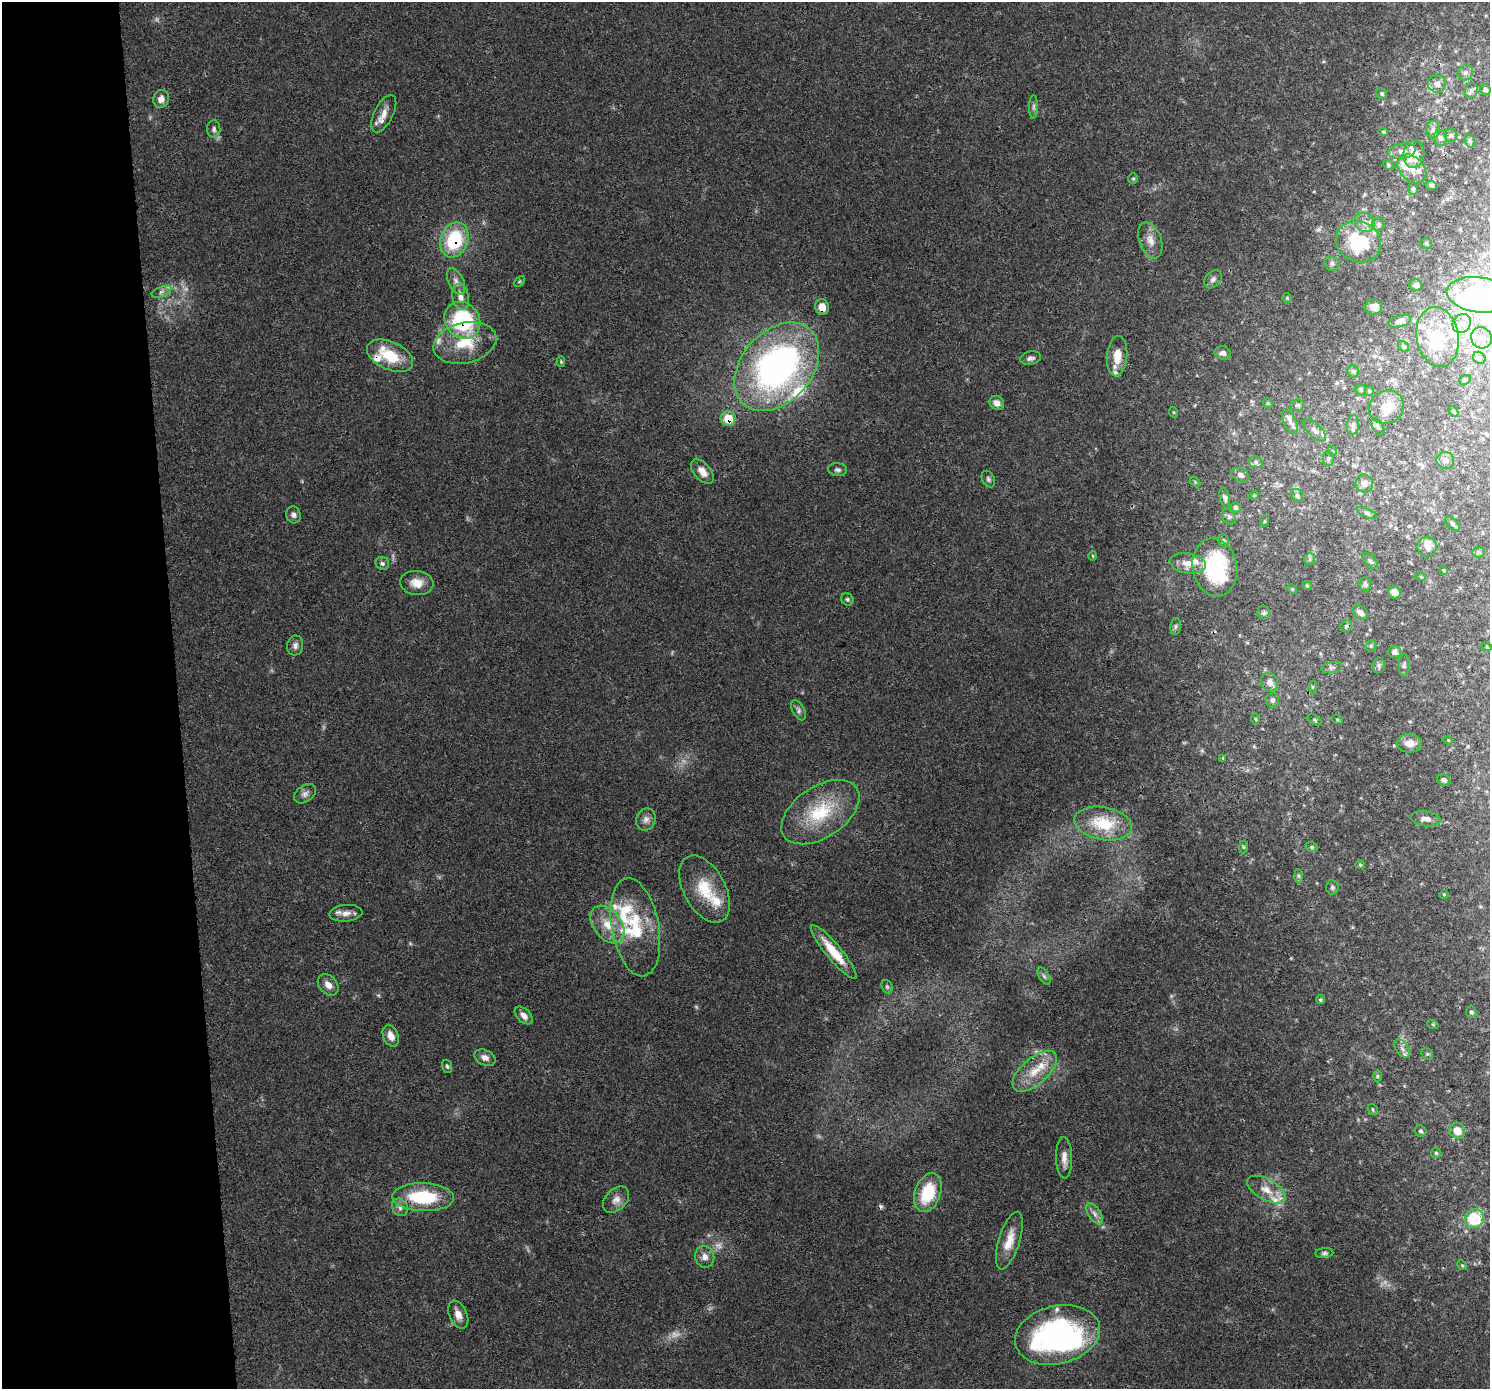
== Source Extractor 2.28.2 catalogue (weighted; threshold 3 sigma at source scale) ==
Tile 4 of 3 x 3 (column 1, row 2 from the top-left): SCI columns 1-1488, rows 1428-2814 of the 4464 x 4205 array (HDU 1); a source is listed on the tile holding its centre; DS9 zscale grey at full resolution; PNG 1492 x 1391 px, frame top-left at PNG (2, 2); each listed source drawn as its Kron ellipse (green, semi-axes under 4 px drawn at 4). Shown black and unused: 12% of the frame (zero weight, under 3 of 4 exposures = <1% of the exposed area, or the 3 px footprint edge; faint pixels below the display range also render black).
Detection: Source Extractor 2.28.2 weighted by HDU 2 'WHT'; one run over the whole footprint, this tile lists its part. Background 0.0497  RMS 0.0039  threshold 0.0177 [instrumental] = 3 sigma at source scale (4.5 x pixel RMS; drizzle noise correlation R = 1.50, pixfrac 1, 0.0396/0.0396 arcsec/px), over >= 5 px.
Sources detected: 211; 7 too faint to see at this stretch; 4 inside a brighter object's white glare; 1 cosmic-ray / hot-pixel residue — neither listed nor drawn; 26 inside a brighter listed object's ellipse — not listed separately; the other 173 listed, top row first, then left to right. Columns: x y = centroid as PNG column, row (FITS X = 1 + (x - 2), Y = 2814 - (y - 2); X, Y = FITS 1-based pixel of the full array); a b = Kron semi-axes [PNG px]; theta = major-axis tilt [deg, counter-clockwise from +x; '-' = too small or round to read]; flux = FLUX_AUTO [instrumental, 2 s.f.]
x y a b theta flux
1465 73 8 7 - 1.3
1437 84 9 8 - 2.6
1485 89 5 5 - 1
1471 90 7 6 - 1.3
1382 94 6 5 - 0.67
161 99 9 8 - 2.6
1034 107 12 4 90 1
384 114 20 9 63 4.1
214 129 8 6 -86 1.3
1433 130 8 6 88 1.4
1383 132 5 4 - 0.59
1451 136 6 6 - 0.92
1440 138 8 6 -72 1.4
1470 141 6 5 - 0.78
1402 151 14 7 10 2.9
1414 154 14 10 81 8.2
1388 165 5 4 - 0.57
1412 169 17 11 -46 4.5
1133 178 5 5 - 0.58
1431 185 5 5 - 0.84
1413 189 6 5 - 0.73
1365 222 10 9 - 2.8
1379 224 6 6 - 1
454 240 18 13 69 25
1150 240 19 11 -71 4.1
1358 242 23 20 -24 27
1426 243 5 5 - 0.72
1332 263 7 7 - 1.2
1213 279 10 7 48 1.4
456 281 14 7 -64 2.3
519 281 6 4 44 0.47
1416 285 6 6 - 1.5
161 292 10 5 22 1.4
1478 295 32 17 -8 28
461 297 13 8 -78 3
1287 298 5 5 - 0.46
822 307 8 7 - 4.1
1374 307 8 7 - 2.6
462 320 19 17 -50 37
1400 321 11 6 16 1.9
1462 323 10 8 52 3
1438 337 30 21 -80 19
1482 338 11 10 - 3.8
465 343 32 20 13 15
1403 346 6 5 - 0.72
1223 353 8 6 -14 1.7
390 356 24 14 -25 13
1117 356 20 10 85 6.7
1031 358 10 6 12 1.4
1479 358 7 5 -40 0.89
561 362 5 4 - 0.44
777 367 50 35 49 160
1353 371 6 5 - 0.87
1465 380 6 4 22 0.65
1361 390 6 5 - 0.79
1369 391 5 4 - 0.47
997 403 8 6 -36 2.3
1268 403 5 4 - 0.5
1297 405 7 5 4 0.84
1386 407 18 16 34 7.2
1453 411 6 4 -47 0.53
1173 412 5 3 - 0.36
728 418 8 7 - 8.4
1290 422 12 6 -64 2
1353 425 10 6 84 1.4
1378 427 9 5 -61 0.95
1314 430 14 6 -44 2
1333 451 5 3 - 0.32
1328 458 7 5 -90 0.85
1445 460 9 8 - 2
1256 462 7 5 1 1
837 470 9 6 -6 1.1
702 471 14 8 -50 3.8
1240 475 9 6 -24 1.3
988 479 9 6 -63 0.99
1195 482 6 4 -46 0.48
1364 484 9 8 - 2
1254 495 5 3 - 0.3
1297 495 6 5 - 0.95
1225 498 10 5 -76 1.1
1235 507 5 5 - 0.81
1367 513 11 4 -24 0.85
293 515 8 7 - 1.4
1229 517 8 6 -56 1.1
1264 521 5 3 - 0.39
1452 524 9 5 -45 0.87
1223 541 6 5 - 0.92
1427 547 10 9 - 2.4
1478 552 6 5 - 0.68
1093 556 5 3 - 0.38
1310 559 6 5 - 0.79
1370 561 9 5 -52 0.95
382 563 7 6 - 0.99
1188 563 18 10 -10 4.6
1215 567 29 22 -79 36
1444 570 4 3 - 0.4
1421 577 5 3 - 0.34
417 583 17 12 -7 4.9
1365 584 7 6 - 0.94
1307 586 4 4 - 0.4
1292 589 5 4 - 0.47
1394 592 6 6 - 3.4
847 599 6 6 - 0.73
1264 613 7 6 - 0.93
1360 613 8 6 -37 1.8
1176 626 8 5 84 0.86
1346 626 6 5 - 0.69
295 645 10 8 79 1.6
1371 646 6 5 - 0.62
1487 647 5 3 - 0.34
1394 652 6 6 - 1.5
1379 665 7 6 - 1
1404 665 11 5 88 0.84
1332 668 10 5 10 1.2
1270 682 9 8 - 2.5
1312 687 6 4 -90 0.56
1272 700 7 6 - 1.1
799 710 11 6 -63 1.2
1256 719 5 3 - 0.41
1337 719 5 3 - 0.34
1315 720 8 4 -28 0.72
1448 740 5 3 - 0.37
1409 743 13 9 -1 3.3
1223 758 4 3 - 0.32
1444 780 7 5 -29 1.3
305 794 12 8 37 1.9
820 812 44 25 34 24
646 819 11 9 67 2.2
1426 819 15 7 -8 2.2
1103 823 29 16 -10 16
1243 847 6 4 -88 0.5
1312 847 6 4 -21 0.59
1360 865 4 4 - 0.45
1299 876 7 4 -89 0.72
1332 887 7 6 - 0.84
704 889 36 20 -61 15
1444 895 5 3 - 0.38
346 913 16 8 5 2.8
607 925 21 14 -53 8.2
635 927 50 23 -80 23
834 952 34 7 -50 11
1044 976 9 5 -60 1
328 985 12 8 -49 2.8
887 987 7 5 -68 0.72
1320 1000 4 4 - 0.53
1471 1012 5 5 - 0.8
524 1015 11 6 -44 2.4
1433 1025 6 3 -20 0.41
391 1036 11 7 -66 3.2
1402 1049 10 6 -53 1.7
1427 1054 6 5 - 0.65
485 1058 11 7 -27 2.2
447 1066 7 5 -72 0.68
1035 1071 27 13 41 9.6
1377 1076 6 4 90 0.55
1373 1109 6 5 - 0.59
1421 1131 6 5 - 0.85
1457 1131 8 7 - 4.9
1436 1153 5 4 - 0.55
1064 1158 20 8 -88 3.3
1266 1190 21 10 -30 5.5
928 1193 20 13 70 16
423 1197 31 14 -2 24
616 1200 15 10 45 3.2
400 1207 9 7 -58 1.7
1094 1214 12 6 -57 1.9
1474 1219 10 9 - 18
1009 1241 30 10 73 6.7
1324 1253 9 5 6 0.92
705 1257 11 9 -74 2.6
1462 1265 5 4 - 0.43
458 1314 15 9 -65 3.3
1057 1335 43 29 14 78
Overlapping masked pixels (flux is a lower limit): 5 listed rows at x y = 454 240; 822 307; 462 320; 728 418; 1035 1071
Unlisted compact peaks at least as high as the median listed source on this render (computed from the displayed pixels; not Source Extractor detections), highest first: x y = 378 995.